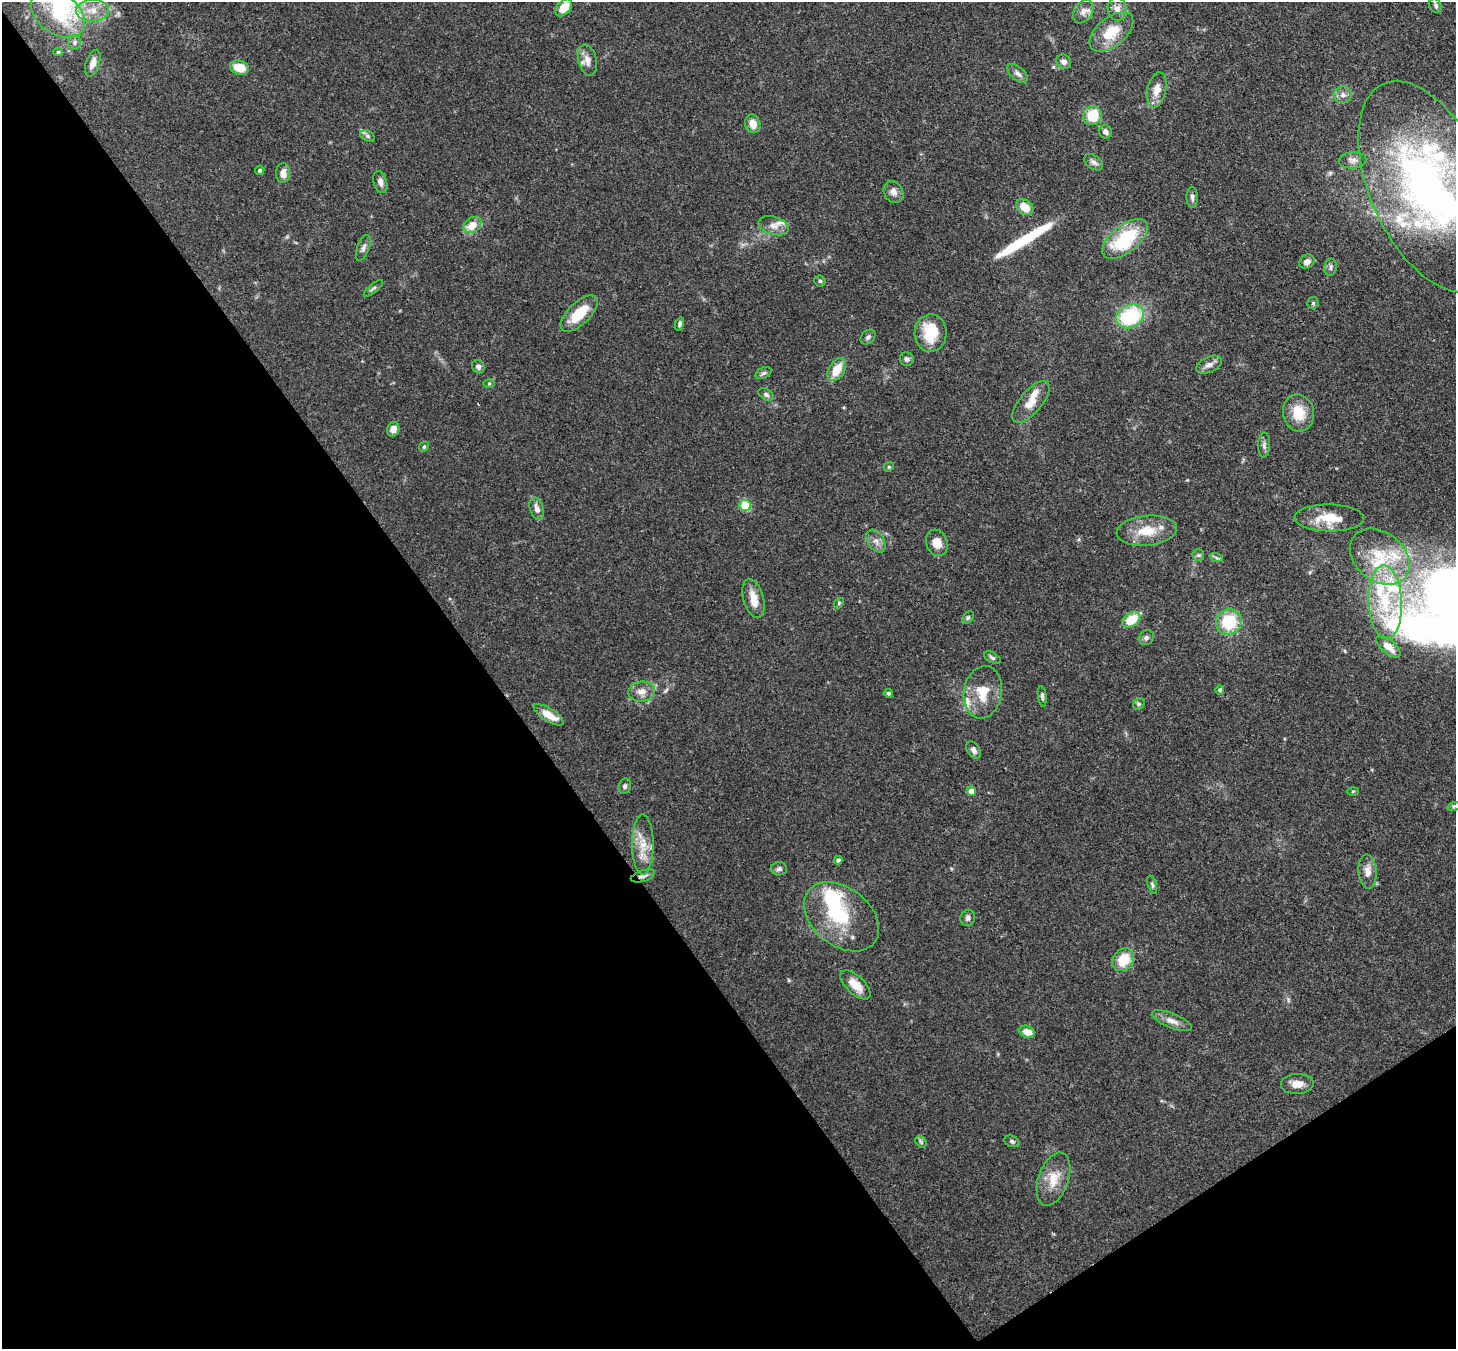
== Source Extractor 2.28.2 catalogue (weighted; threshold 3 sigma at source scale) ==
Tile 14 of 4 x 4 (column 2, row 4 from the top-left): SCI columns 1533-2986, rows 211-1557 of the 5973 x 5945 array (HDU 1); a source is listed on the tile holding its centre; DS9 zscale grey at full resolution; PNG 1458 x 1351 px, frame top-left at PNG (2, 2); each listed source drawn as its Kron ellipse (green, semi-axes under 4 px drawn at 4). Shown black and unused: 38% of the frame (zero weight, under 3 of 4 exposures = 7% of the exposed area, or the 3 px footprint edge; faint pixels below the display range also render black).
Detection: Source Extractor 2.28.2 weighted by HDU 2 'WHT'; one run over the whole footprint, this tile lists its part. Background 0.154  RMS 0.0047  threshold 0.021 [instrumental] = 3 sigma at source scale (4.5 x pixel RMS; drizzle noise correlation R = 1.50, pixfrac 1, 0.05/0.05 arcsec/px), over >= 5 px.
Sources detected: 118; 3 inside a brighter object's white glare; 1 long thin detection or spike segment (spike, bleed or trail) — neither listed nor drawn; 12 inside a brighter listed object's ellipse — not listed separately; the other 102 listed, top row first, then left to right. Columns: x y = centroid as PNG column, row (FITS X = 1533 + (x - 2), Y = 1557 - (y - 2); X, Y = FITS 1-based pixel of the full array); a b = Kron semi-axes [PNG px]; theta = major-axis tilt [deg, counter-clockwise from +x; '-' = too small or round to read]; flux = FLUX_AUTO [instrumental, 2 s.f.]
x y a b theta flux
1436 6 8 5 -61 1.4
564 7 10 6 49 10
1117 9 11 9 -80 3.2
93 10 16 11 4 7.1
1083 12 13 9 55 3.1
58 14 30 20 -35 22
1111 32 26 14 39 13
74 42 7 6 - 1.3
58 52 4 4 - 0.8
587 60 16 9 -76 4
1064 62 8 6 -39 2.1
93 63 14 6 72 3.6
239 68 9 7 -17 8.4
1017 73 12 6 -39 2.1
1157 90 18 9 76 5.7
1343 95 9 8 - 2.2
1092 116 9 9 - 14
753 124 9 7 -71 4.5
1105 132 7 6 - 1.7
367 136 8 5 -27 1.2
1353 160 14 8 3 2.8
1094 162 10 6 -35 1.9
260 170 5 4 - 0.77
283 173 10 7 88 3.5
380 182 11 6 -74 2.4
1429 187 113 59 -66 210
893 192 11 9 -59 3.1
1192 197 10 5 -88 1.5
1025 207 9 7 -36 6.7
472 225 9 7 35 7
773 226 15 9 -16 3.7
1125 239 27 13 39 30
363 248 13 6 70 1.8
1307 262 8 6 38 2.7
1331 267 8 6 82 1.3
820 281 6 5 - 0.73
373 288 12 4 40 1.1
1313 303 6 5 - 0.78
579 314 23 11 44 12
1130 316 14 11 28 34
680 324 7 4 75 1.1
931 333 19 16 88 14
868 337 8 6 45 1.4
907 359 7 7 - 1.3
1209 365 14 7 26 2.6
478 367 7 6 - 1.6
837 370 12 8 59 9
763 373 8 5 26 1.1
489 383 5 3 - 0.53
766 394 8 5 -33 1.2
1031 402 25 11 50 7.2
1298 413 19 15 -78 11
393 429 7 6 - 3.1
1264 445 12 6 87 1.7
424 447 5 4 - 0.61
889 467 5 4 - 0.61
745 506 6 5 - 15
537 509 11 6 -72 2.4
1329 518 34 13 -1 12
1147 531 30 15 6 12
876 541 12 8 -57 2.8
937 543 13 10 -71 5.6
1198 555 6 5 - 0.91
1216 557 7 4 -20 0.94
1380 557 33 24 -39 25
753 598 20 10 -74 6.2
1385 602 37 16 -88 28
839 603 5 4 - 0.59
968 618 7 5 49 0.84
1131 620 10 7 34 12
1229 622 13 12 - 20
1146 638 8 7 - 1.3
1388 647 15 6 -40 5.3
992 658 9 5 -30 1.1
1220 690 4 4 - 0.89
642 691 13 10 7 4.1
983 692 26 19 80 13
888 693 4 4 - 0.95
1042 696 10 4 -82 1.1
1139 704 6 5 - 0.99
549 715 17 6 -32 7.4
973 750 9 6 -57 1.9
625 786 8 6 69 1.2
971 791 4 4 - 4.1
1353 791 5 3 - 0.54
1454 806 6 4 18 0.75
643 845 30 11 -90 8.9
838 860 4 4 - 1.6
779 869 8 6 1 1.4
1368 872 17 9 -86 4.3
643 876 12 5 18 2
1152 885 9 4 -73 0.94
841 917 42 29 -39 31
968 918 8 7 - 1.4
1123 960 12 10 50 13
855 985 19 9 -44 6.7
1172 1021 21 7 -22 3.8
1027 1032 8 6 -18 5.2
1297 1084 16 10 2 4.5
1012 1141 8 5 -23 1.1
921 1142 6 5 - 0.85
1053 1179 28 15 71 10
Overlapping masked pixels (flux is a lower limit): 1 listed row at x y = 643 876
Isophote crosses this tile's border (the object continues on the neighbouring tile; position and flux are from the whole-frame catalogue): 2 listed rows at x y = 564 7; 1429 187